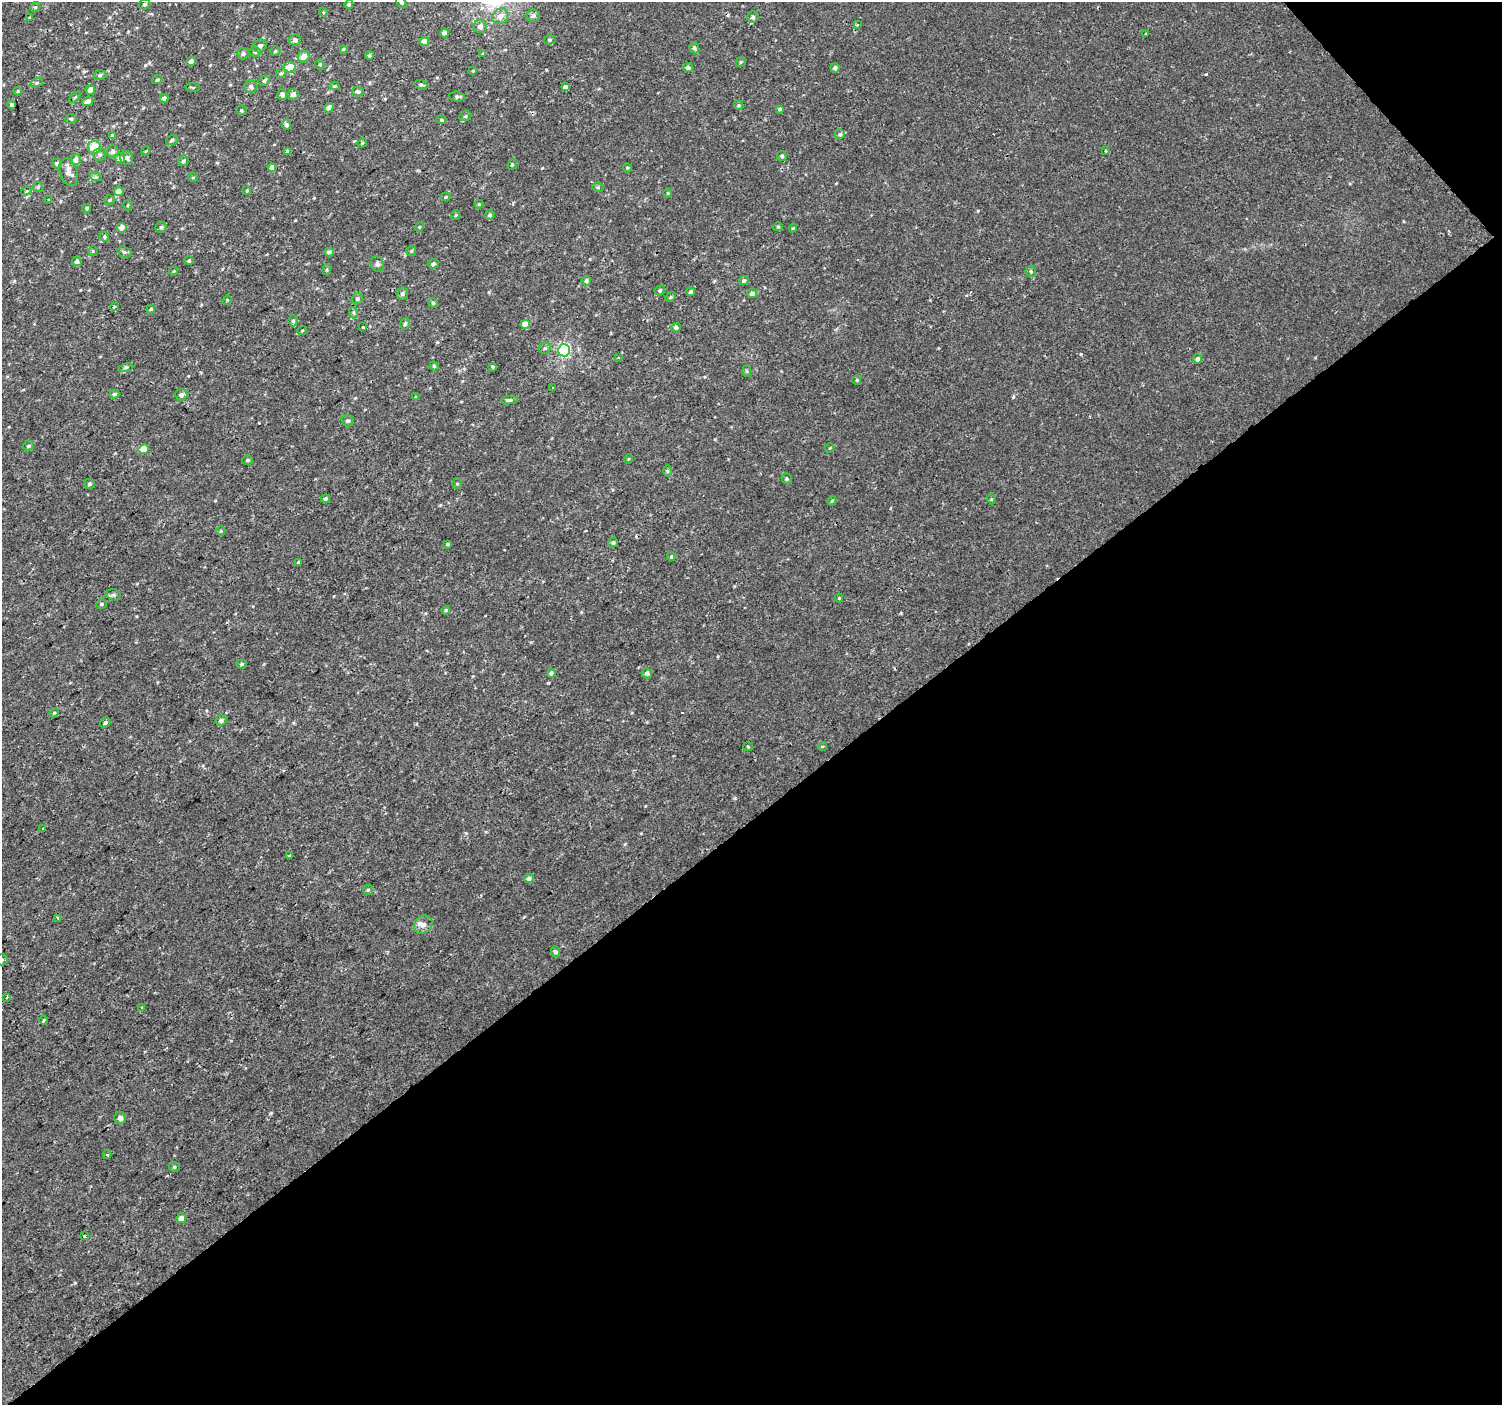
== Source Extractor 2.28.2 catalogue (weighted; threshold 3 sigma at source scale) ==
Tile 12 of 4 x 4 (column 4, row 3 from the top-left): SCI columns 4500-5999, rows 1544-2946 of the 6003 x 5958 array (HDU 1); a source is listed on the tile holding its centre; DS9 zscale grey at full resolution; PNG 1504 x 1407 px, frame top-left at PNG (2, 2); each listed source drawn as its Kron ellipse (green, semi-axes under 4 px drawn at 4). Shown black and unused: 43% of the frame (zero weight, under 2 of 3 exposures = <1% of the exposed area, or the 3 px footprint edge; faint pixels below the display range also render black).
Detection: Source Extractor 2.28.2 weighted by HDU 2 'WHT'; one run over the whole footprint, this tile lists its part. Background 2.98e-04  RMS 0.002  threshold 0.00922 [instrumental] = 3 sigma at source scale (4.5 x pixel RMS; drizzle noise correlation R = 1.50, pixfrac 1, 0.0396/0.0396 arcsec/px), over >= 5 px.
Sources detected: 196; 1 cosmic-ray / hot-pixel residue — neither listed nor drawn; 3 inside a brighter listed object's ellipse — not listed separately; the other 192 listed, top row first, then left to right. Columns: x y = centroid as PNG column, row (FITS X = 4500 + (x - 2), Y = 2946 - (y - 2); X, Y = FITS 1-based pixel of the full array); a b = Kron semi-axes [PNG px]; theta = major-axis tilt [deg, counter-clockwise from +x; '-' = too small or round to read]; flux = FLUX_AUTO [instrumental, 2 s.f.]
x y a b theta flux
401 2 6 4 -56 0.41
144 4 6 5 - 0.42
349 4 4 4 - 0.43
35 7 5 4 - 0.27
323 12 4 3 - 0.16
500 16 9 7 42 1.3
533 16 6 6 - 0.6
753 17 6 5 - 0.49
30 18 3 2 - 0.17
857 25 4 3 - 0.18
480 26 6 6 - 1.2
445 33 4 4 - 1.4
1146 34 3 3 - 0.21
295 40 6 5 - 0.72
549 40 6 4 -1 0.33
424 41 4 4 - 2.2
260 46 7 6 - 0.66
694 48 5 4 - 0.41
343 49 4 4 - 0.2
275 51 5 4 - 0.34
255 52 5 5 - 0.39
483 53 4 3 - 0.19
243 54 6 5 - 0.45
369 56 4 4 - 0.3
304 57 6 5 - 1.5
191 61 4 4 - 0.75
741 62 5 4 - 0.25
320 64 5 4 - 0.25
290 67 6 5 - 3.4
688 68 5 4 - 0.84
835 68 4 4 - 0.66
473 71 4 3 - 0.17
281 73 5 4 - 0.27
100 75 6 4 18 0.46
157 80 5 4 - 0.31
264 81 6 4 33 0.47
37 83 7 4 20 0.3
421 85 7 4 -16 0.38
334 86 5 4 - 0.25
192 87 7 2 -9 0.2
251 87 6 6 - 0.64
565 87 4 4 - 0.7
90 90 5 4 - 1.4
18 91 4 4 - 0.2
358 92 6 4 -3 0.63
293 94 5 5 - 0.94
282 95 5 5 - 0.84
75 97 6 4 44 0.26
457 97 7 5 -8 0.33
164 98 4 4 - 0.95
88 101 6 4 21 0.96
12 105 4 3 - 0.69
739 105 5 4 - 0.31
329 108 5 4 - 0.95
780 109 4 4 - 0.37
241 110 5 5 - 0.29
465 116 6 5 - 0.31
71 119 6 4 5 0.35
441 120 5 4 - 0.25
287 125 5 4 - 0.55
840 134 5 5 - 0.49
112 135 4 4 - 0.25
172 140 6 5 - 0.44
362 143 5 4 - 0.23
94 147 6 6 - 3.9
113 151 6 5 - 0.7
146 151 5 3 - 0.17
1106 151 4 3 - 0.17
288 152 4 3 - 0.9
100 155 6 6 - 0.47
782 156 5 4 - 0.36
127 158 7 6 - 0.64
120 159 5 5 - 1
76 160 5 5 - 1.3
184 161 5 5 - 0.39
57 164 5 5 - 0.39
512 164 5 3 - 0.27
272 167 4 4 - 1
627 168 5 4 - 0.24
69 172 14 8 -72 1.7
96 177 6 4 -17 0.32
193 177 5 3 - 0.2
38 187 5 5 - 0.32
598 187 5 5 - 0.3
26 191 5 3 - 0.25
119 191 5 4 - 1.3
247 191 3 3 - 0.19
668 193 4 4 - 0.21
446 197 5 4 - 0.27
49 200 3 3 - 0.6
109 200 5 4 - 0.28
479 204 4 4 - 0.21
128 205 5 3 - 0.18
87 208 4 4 - 0.4
456 215 5 3 - 0.18
490 215 5 4 - 0.46
161 227 5 5 - 0.37
419 227 5 4 - 0.21
778 227 5 4 - 0.26
122 228 5 4 - 1.4
793 228 4 3 - 0.18
104 237 5 4 - 0.26
93 251 5 4 - 0.23
411 251 5 4 - 0.27
124 252 7 5 -19 0.4
329 252 5 4 - 0.51
77 261 5 4 - 0.6
189 261 4 4 - 0.39
377 264 8 6 -62 0.5
433 264 5 4 - 0.56
327 270 5 4 - 0.29
174 271 4 3 - 0.16
1031 271 5 5 - 0.34
586 281 5 4 - 0.39
744 281 5 4 - 0.47
660 290 5 4 - 0.36
691 292 4 4 - 0.46
402 294 6 6 - 0.49
752 294 5 4 - 0.8
670 297 5 4 - 0.29
357 299 6 5 - 0.39
227 300 4 4 - 0.2
433 303 5 4 - 0.38
115 307 4 3 - 0.31
151 309 4 3 - 0.22
354 313 5 3 - 0.27
293 321 5 4 - 0.35
405 324 6 4 75 0.42
525 324 5 4 - 2.6
363 327 3 3 - 0.89
676 327 4 4 - 0.56
302 331 5 3 - 0.19
545 348 6 5 - 0.41
564 350 6 6 - 29
618 358 4 2 - 0.15
1197 359 5 4 - 0.6
434 366 4 3 - 0.26
493 367 3 3 - 0.63
126 368 7 4 9 0.33
746 371 6 4 -88 0.27
857 380 4 4 - 0.22
553 388 3 2 - 0.22
114 394 5 4 - 0.4
181 395 6 5 - 0.67
416 397 4 3 - 0.27
510 400 8 4 6 0.57
348 421 6 5 - 0.41
28 446 6 4 29 0.35
830 448 5 3 - 0.17
143 449 5 5 - 2.8
628 459 5 3 - 0.18
247 460 5 5 - 0.37
667 471 6 4 -89 0.27
787 479 5 5 - 0.35
90 484 5 5 - 0.4
457 484 5 4 - 0.28
325 499 4 3 - 0.47
991 499 5 3 - 0.2
832 501 5 4 - 0.26
221 531 5 4 - 0.24
613 542 5 5 - 0.39
448 544 3 3 - 0.28
671 557 4 4 - 0.22
299 562 4 3 - 0.33
113 595 7 5 -20 0.4
839 598 4 4 - 0.24
101 604 5 4 - 0.37
446 610 4 3 - 0.22
241 664 5 4 - 0.3
551 673 4 4 - 0.57
647 673 5 5 - 0.59
54 713 5 4 - 0.28
221 720 6 5 - 0.57
105 723 6 4 36 0.52
822 746 4 4 - 0.4
748 747 5 3 - 0.19
43 828 3 3 - 0.55
289 856 4 3 - 0.25
529 878 5 4 - 0.62
368 890 5 5 - 0.29
58 918 4 3 - 0.69
423 925 10 8 41 1
555 952 5 4 - 0.44
2 960 6 5 - 0.41
7 997 3 2 - 0.22
142 1008 3 3 - 0.68
44 1020 4 4 - 0.21
120 1118 6 6 - 0.73
107 1155 4 4 - 0.24
174 1167 5 4 - 0.32
181 1218 5 4 - 0.84
85 1236 3 2 - 0.21
Isophote crosses this tile's border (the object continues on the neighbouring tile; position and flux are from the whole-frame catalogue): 2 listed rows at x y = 401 2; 2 960
Unlisted compact peaks at least as high as the median listed source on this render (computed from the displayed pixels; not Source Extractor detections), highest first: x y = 1206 74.